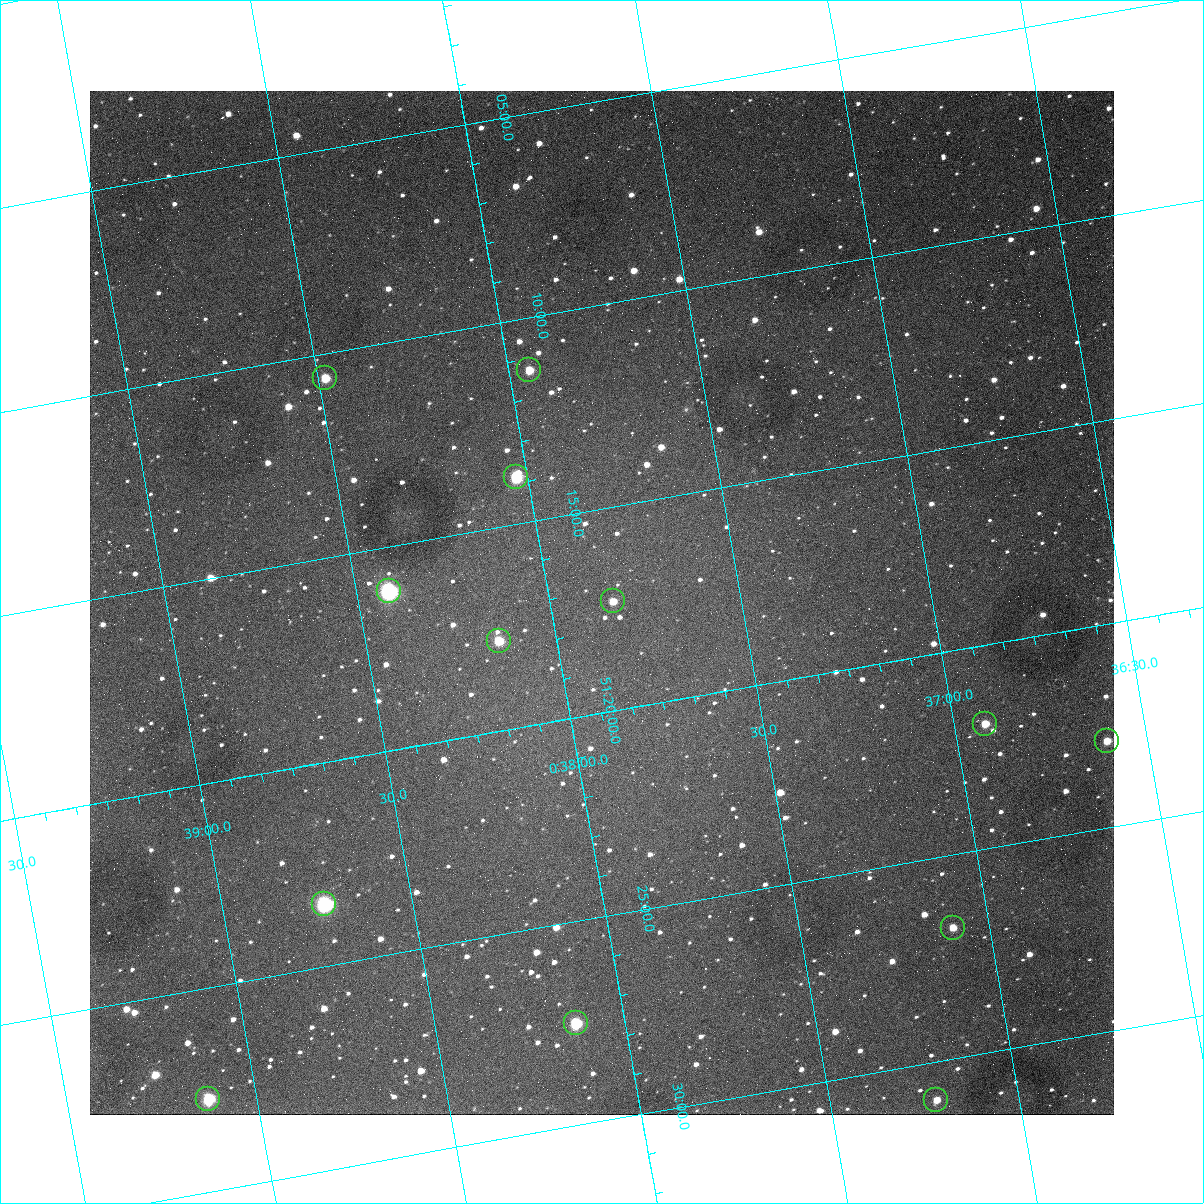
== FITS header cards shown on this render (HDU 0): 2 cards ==
NAXIS1  =                 1024
NAXIS2  =                 1024

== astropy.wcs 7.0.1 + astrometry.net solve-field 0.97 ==
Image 1024 x 1024 px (HDU 0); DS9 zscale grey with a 90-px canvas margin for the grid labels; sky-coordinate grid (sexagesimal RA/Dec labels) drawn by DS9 from the SOLVED WCS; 13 Tycho-2 reference stars matched to detected sources circled (green)
Header WCS: none
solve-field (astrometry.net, Tycho-2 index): SOLVED blind (the file carries no WCS)
Solved WCS: RA---TAN-SIP/DEC--TAN-SIP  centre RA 00:37:52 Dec +51:17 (9.47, +51.29 deg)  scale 1.49 arcsec/px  FOV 25.5' x 25.5'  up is -170 deg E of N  parity flipped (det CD > 0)
(file carries no celestial WCS; the grid is the blind solution)
Tycho-2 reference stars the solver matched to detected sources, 13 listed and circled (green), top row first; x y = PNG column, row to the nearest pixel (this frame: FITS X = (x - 90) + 1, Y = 1024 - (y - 91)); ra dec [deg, ICRS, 3 dp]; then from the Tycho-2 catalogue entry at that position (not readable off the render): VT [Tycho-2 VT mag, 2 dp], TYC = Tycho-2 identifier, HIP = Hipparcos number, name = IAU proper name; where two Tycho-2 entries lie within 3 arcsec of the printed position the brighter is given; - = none
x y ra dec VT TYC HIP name
529 370 9.486 +51.188 10.87 3261-2086-1 - -
325 378 9.620 +51.177 10.71 3261-2090-1 - -
516 477 9.507 +51.231 9.24 3261-2068-1 - -
389 591 9.604 +51.268 7.70 3261-1879-1 3018 -
613 601 9.459 +51.289 11.04 3261-1703-1 - -
499 641 9.538 +51.296 10.24 3261-1493-1 - -
985 724 9.229 +51.365 11.03 3261-2198-1 - -
1107 741 9.152 +51.381 11.06 3261-1519-1 - -
324 904 9.683 +51.391 7.88 3261-1837-1 - -
953 928 9.274 +51.446 10.91 3261-1253-1 - -
576 1023 9.532 +51.458 9.03 3261-1423-1 - -
208 1099 9.782 +51.462 9.45 3261-1155-1 - -
936 1100 9.305 +51.516 11.13 3261-2117-1 - -